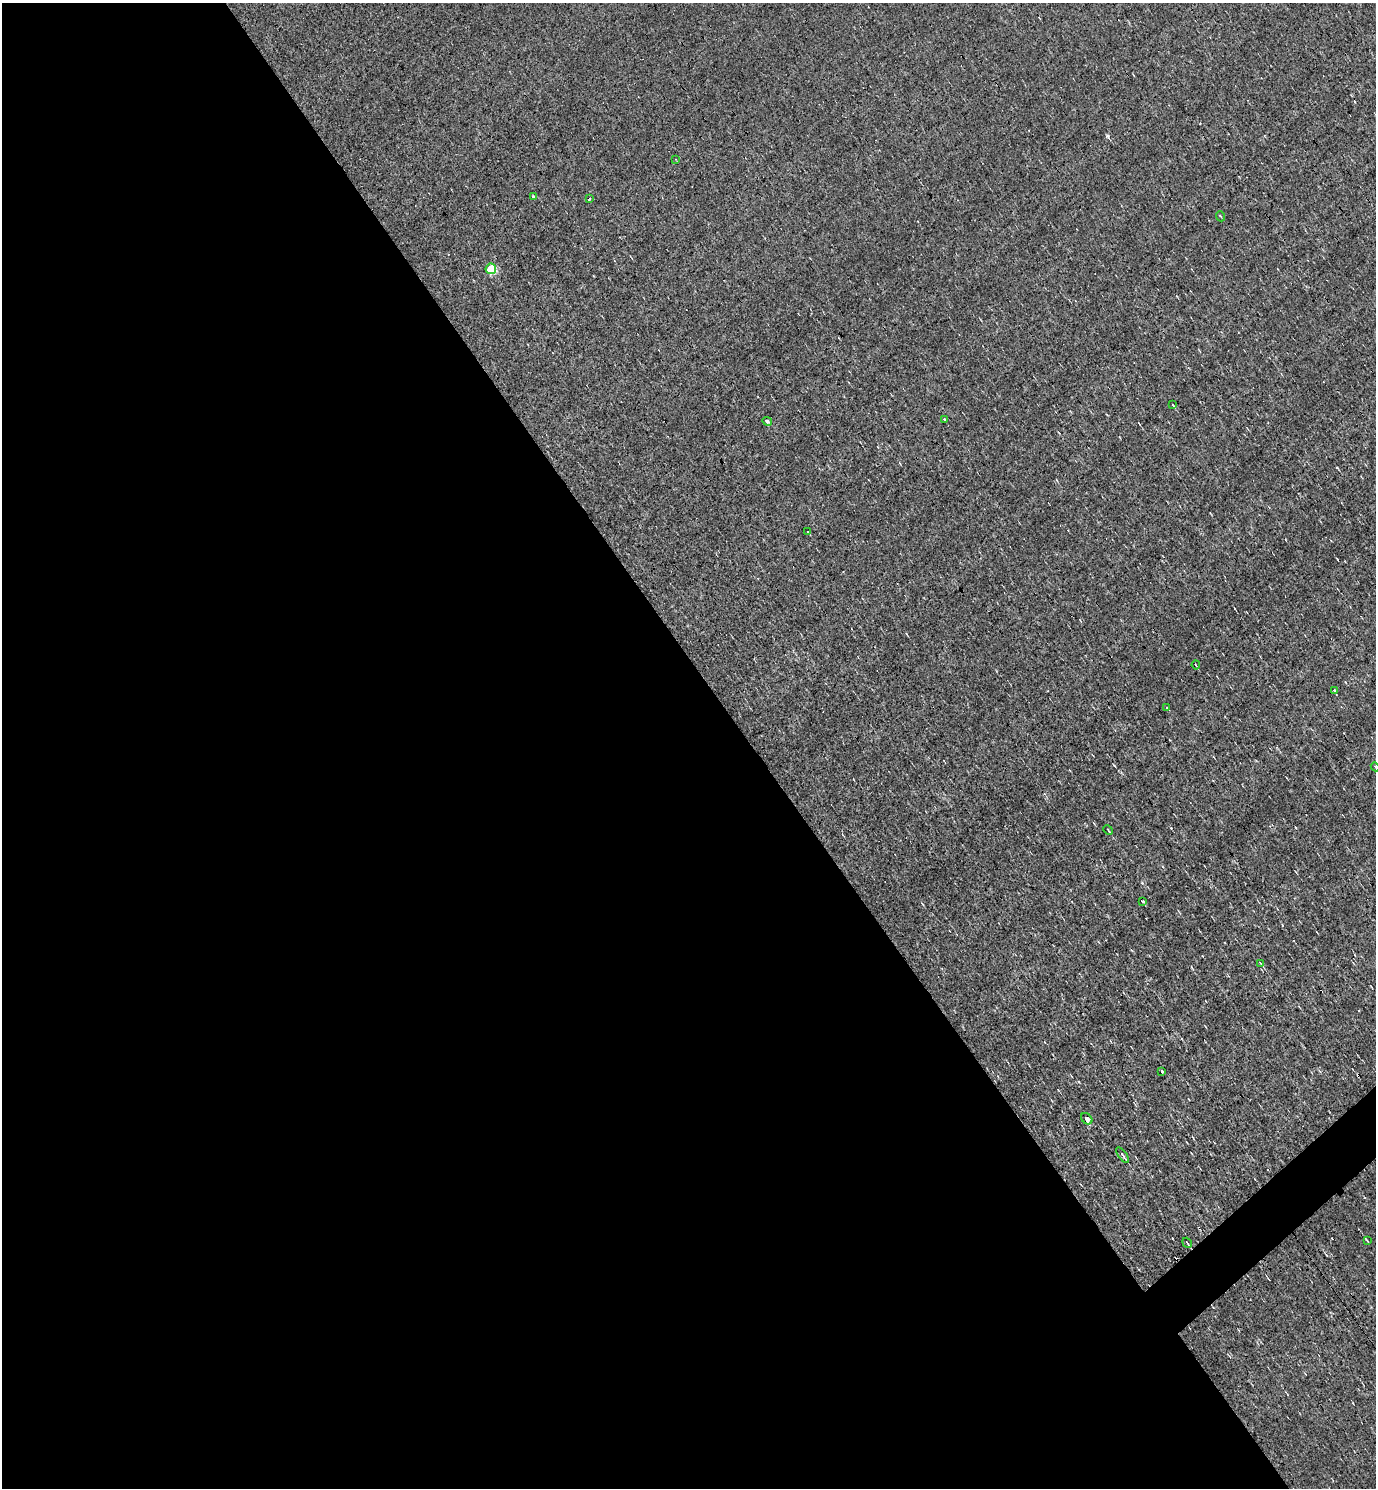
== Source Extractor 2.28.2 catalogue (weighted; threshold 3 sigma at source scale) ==
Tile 9 of 4 x 4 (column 1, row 3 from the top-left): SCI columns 294-1667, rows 1487-2972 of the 5939 x 5945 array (HDU 1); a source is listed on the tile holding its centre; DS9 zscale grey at full resolution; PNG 1378 x 1490 px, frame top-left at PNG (2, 3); each listed source drawn as its Kron ellipse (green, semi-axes under 4 px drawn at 4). Shown black and unused: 55% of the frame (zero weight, under 3 of 4 exposures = <1% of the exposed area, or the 3 px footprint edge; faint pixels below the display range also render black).
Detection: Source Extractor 2.28.2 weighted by HDU 2 'WHT'; one run over the whole footprint, this tile lists its part. Background -0.00744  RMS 0.058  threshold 0.262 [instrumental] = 3 sigma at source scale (4.5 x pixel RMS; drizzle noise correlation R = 1.50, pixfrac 1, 0.05/0.05 arcsec/px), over >= 5 px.
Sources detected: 25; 4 cosmic-ray / hot-pixel residue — neither listed nor drawn; the other 21 listed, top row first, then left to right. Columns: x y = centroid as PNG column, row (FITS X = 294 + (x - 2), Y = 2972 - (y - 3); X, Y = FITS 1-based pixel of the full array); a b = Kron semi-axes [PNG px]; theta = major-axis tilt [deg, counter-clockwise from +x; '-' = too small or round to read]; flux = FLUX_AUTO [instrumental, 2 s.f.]
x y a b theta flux
675 159 3 2 - 4
534 197 4 3 - 15
589 199 3 3 - 11
1220 216 5 3 - 4.8
491 269 5 5 - 270
1173 405 3 2 - 4
944 420 4 3 - 9.3
767 421 5 4 - 9.7
808 532 3 3 - 14
1196 665 4 2 - 5.4
1334 691 3 2 - 25
1167 708 4 2 - 4
1375 767 4 3 - 5.2
1108 830 5 2 - 5.9
1142 901 4 3 - 6.6
1260 963 4 3 - 7.3
1161 1072 3 3 - 35
1087 1119 6 5 - 31
1122 1155 9 3 -53 15
1368 1241 3 2 - 4.3
1187 1243 5 2 - 9.6
Isophote crosses this tile's border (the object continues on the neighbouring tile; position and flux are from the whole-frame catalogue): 1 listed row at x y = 1375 767
Unlisted compact peaks at least as high as the median listed source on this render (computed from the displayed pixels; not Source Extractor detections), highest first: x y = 1107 136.